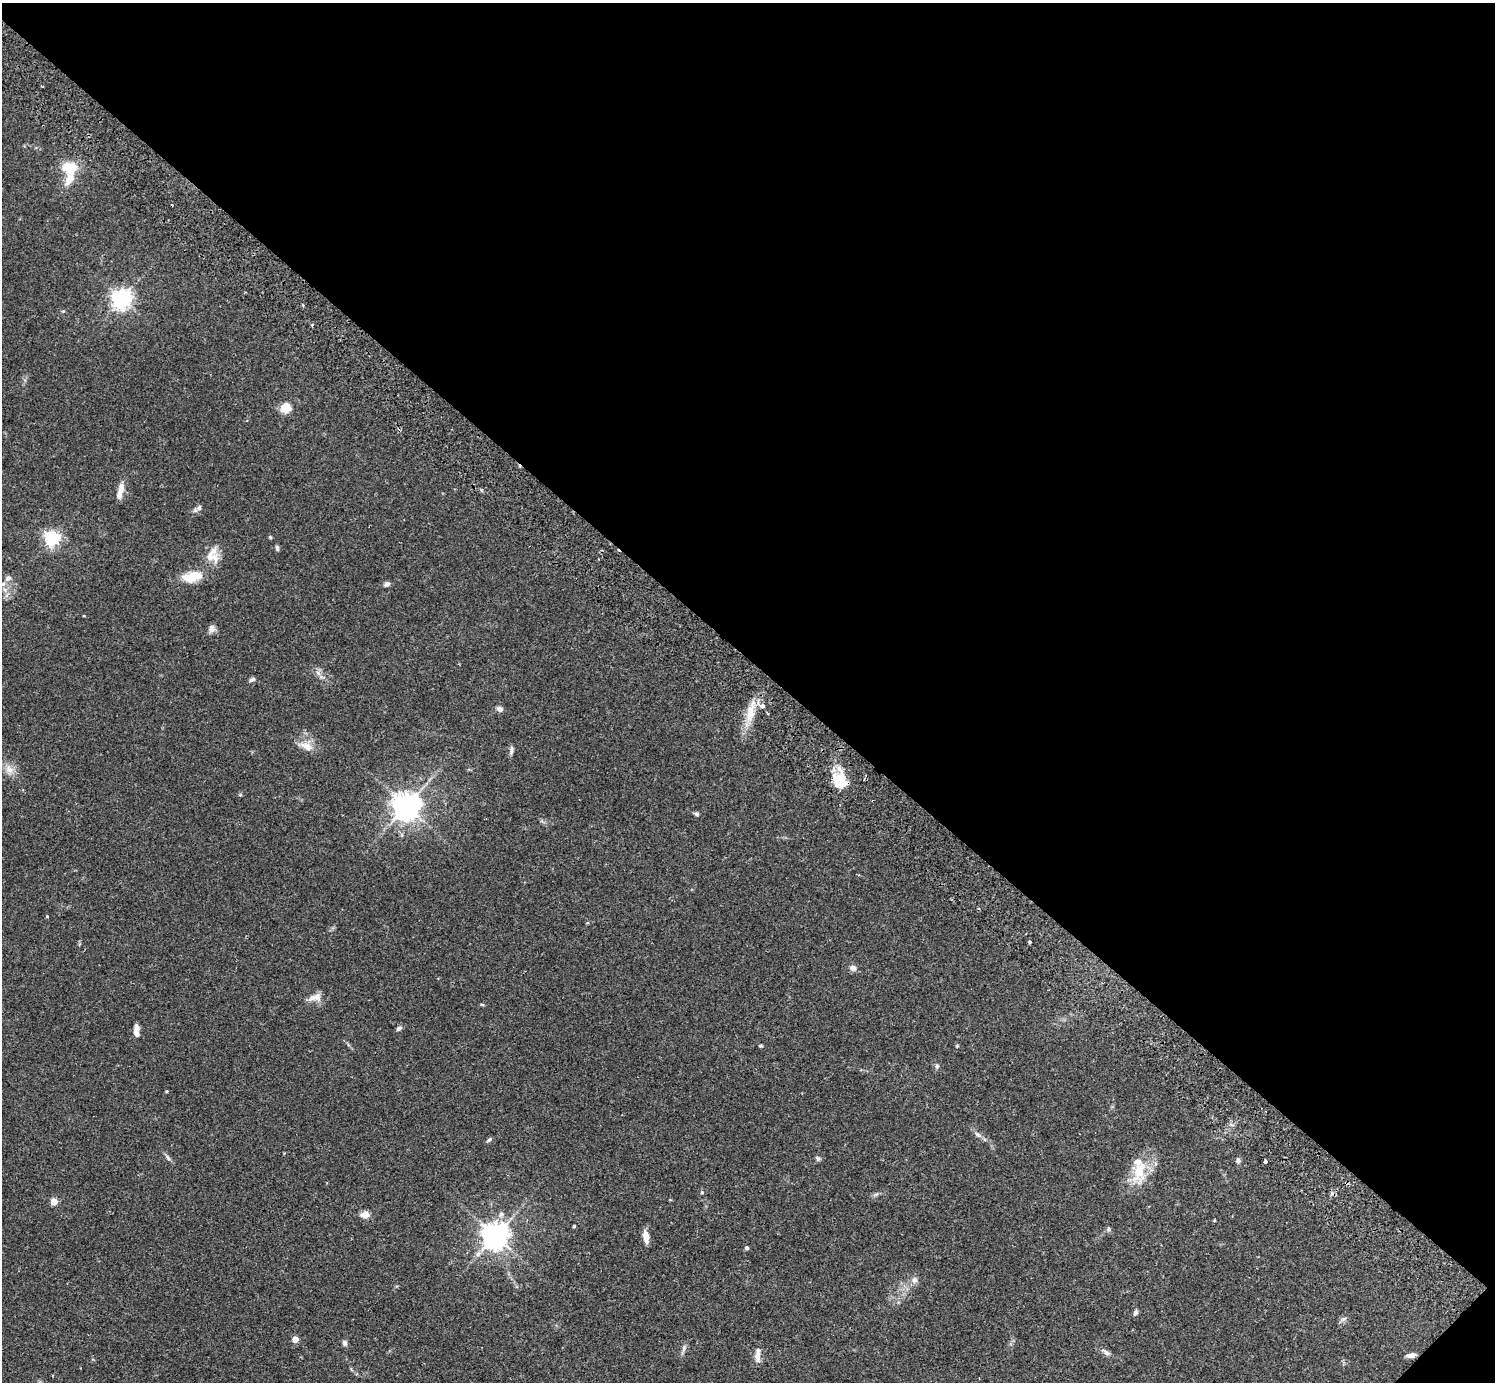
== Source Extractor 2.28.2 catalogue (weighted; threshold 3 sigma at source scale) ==
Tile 8 of 4 x 4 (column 4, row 2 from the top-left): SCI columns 4525-6017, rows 3106-4485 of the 6061 x 6070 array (HDU 1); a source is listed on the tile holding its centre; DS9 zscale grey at full resolution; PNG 1497 x 1384 px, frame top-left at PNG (2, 3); no overlay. Shown black and unused: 48% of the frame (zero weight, under 2 of 3 exposures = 3% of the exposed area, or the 3 px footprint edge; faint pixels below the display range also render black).
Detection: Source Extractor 2.28.2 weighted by HDU 2 'WHT'; one run over the whole footprint, this tile lists its part. Background 0.106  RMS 0.0064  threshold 0.0288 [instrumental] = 3 sigma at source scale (4.5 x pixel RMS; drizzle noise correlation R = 1.50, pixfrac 1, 0.05/0.05 arcsec/px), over >= 5 px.
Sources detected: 68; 2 cosmic-ray / hot-pixel residue — not listed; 5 inside a brighter listed object's ellipse — not listed separately; the other 61 listed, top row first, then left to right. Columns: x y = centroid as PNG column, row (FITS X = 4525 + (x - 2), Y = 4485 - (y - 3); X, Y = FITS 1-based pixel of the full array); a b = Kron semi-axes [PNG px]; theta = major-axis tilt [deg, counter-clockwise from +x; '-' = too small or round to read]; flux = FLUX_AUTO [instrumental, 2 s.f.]
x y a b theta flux
69 167 16 12 -4 16
122 298 7 6 - 350
312 325 4 3 - 0.83
286 408 11 11 - 8.8
120 491 21 7 77 5.8
199 508 8 7 - 2.1
270 537 5 4 - 0.75
51 538 6 6 - 190
277 548 8 4 -75 1.1
211 555 28 12 56 9.3
192 576 28 13 11 14
8 578 8 7 - 2.5
387 584 7 6 - 2.1
5 589 8 6 -35 2.4
212 628 9 8 - 2.8
318 673 8 5 -58 2.2
252 679 8 5 25 1.4
762 706 4 4 - 4.7
500 709 7 5 -27 2.6
750 713 26 11 81 12
307 746 19 10 -24 6.8
511 750 11 5 81 1.7
9 769 13 11 -48 5.7
842 780 30 14 -80 15
240 795 5 3 - 0.67
406 806 9 9 - 680
697 814 6 5 - 1.2
47 916 4 4 - 0.5
1030 942 3 3 - 0.88
853 968 8 6 -11 3.3
315 997 21 10 15 5.5
482 1005 6 3 -20 0.62
399 1028 7 5 32 1.7
137 1034 8 6 -60 2.8
760 1046 6 3 1 0.64
937 1066 7 5 -89 1.2
978 1134 11 6 -32 2.4
489 1140 8 4 37 1.2
168 1158 11 4 -50 1.6
818 1158 8 5 -36 1.3
1238 1160 6 5 - 1.8
1265 1161 3 3 - 2.4
1139 1171 40 18 81 20
702 1192 5 4 - 0.9
876 1194 7 4 43 1.2
54 1202 4 4 - 15
365 1215 12 8 2 4
574 1226 3 3 - 0.91
1109 1229 7 5 -62 1.1
495 1236 9 9 - 570
646 1237 16 6 -83 4.7
747 1248 5 5 - 1.3
914 1280 9 8 - 2.7
1135 1313 8 5 63 1.5
1343 1319 9 5 26 1.6
295 1339 4 4 - 8.7
345 1343 7 6 - 2
684 1348 11 5 76 2.1
1105 1352 14 6 -33 2.7
757 1355 20 7 88 4.6
1411 1355 10 5 11 3.1